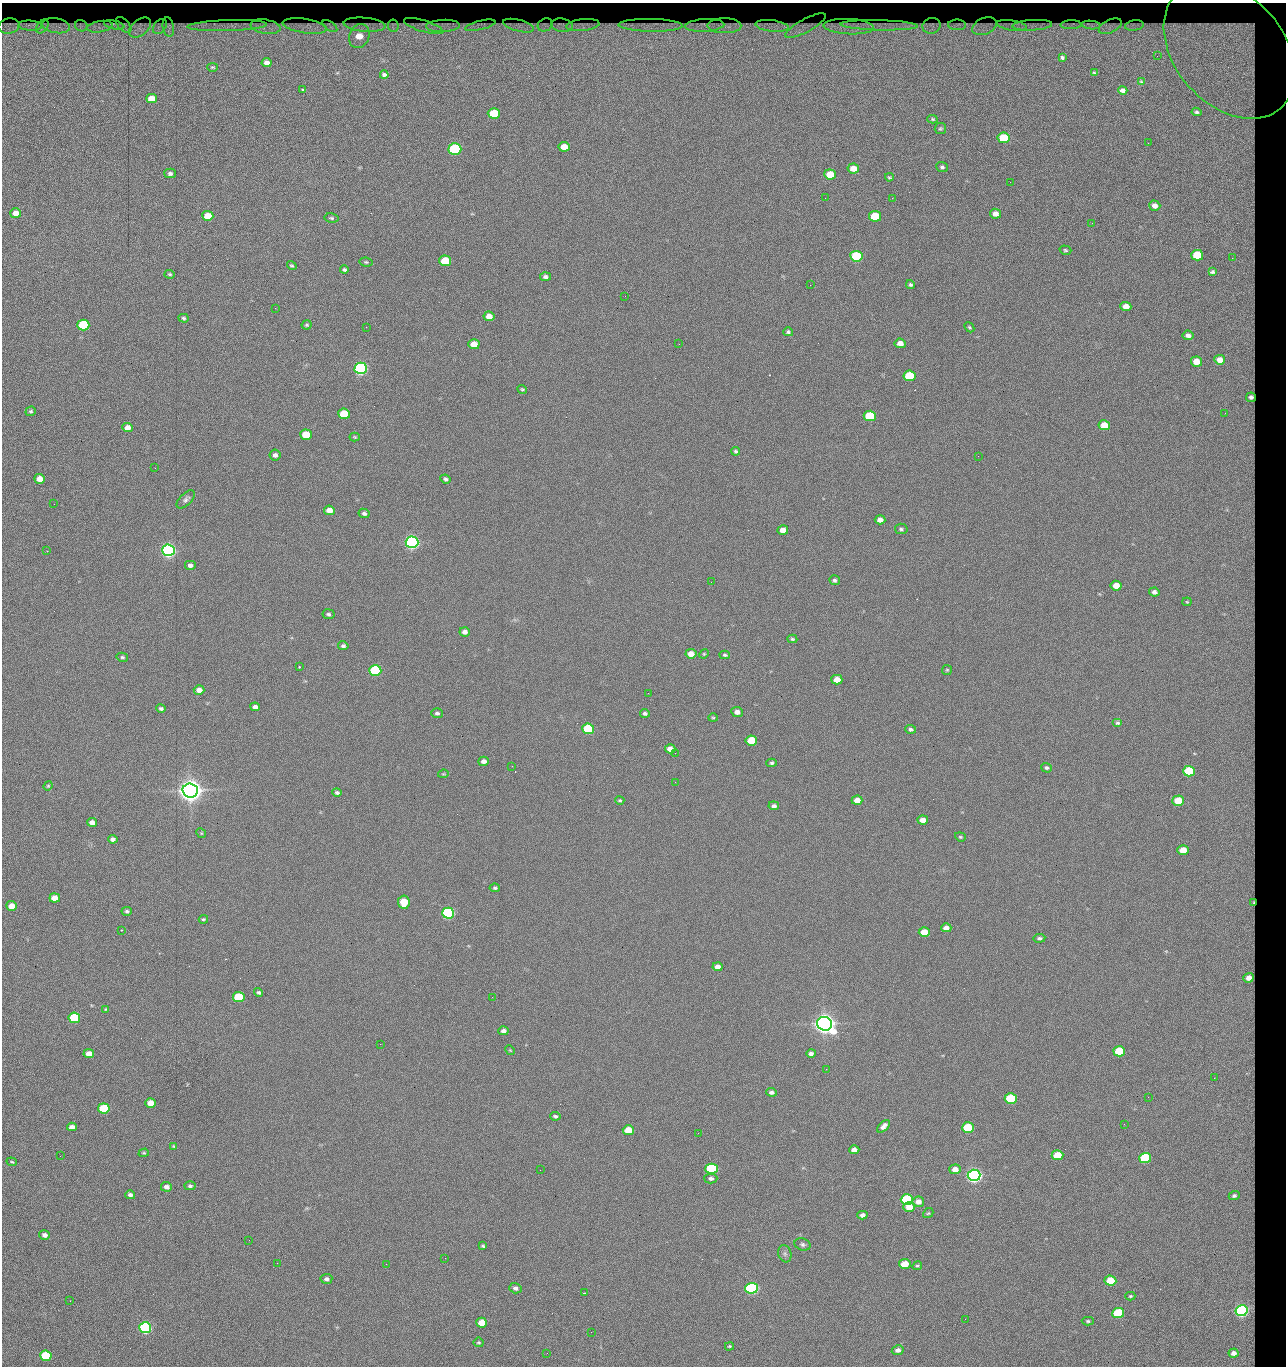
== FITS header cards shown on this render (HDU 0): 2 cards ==
NAXIS1  =                 1284 / length of data axis 1
NAXIS2  =                 1364 / length of data axis 2

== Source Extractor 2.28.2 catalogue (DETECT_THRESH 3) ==
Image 1284 x 1364 px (HDU 0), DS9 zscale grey, 1 PNG px = 1 image px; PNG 1288 x 1368 px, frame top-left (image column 1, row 1364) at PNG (2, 3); each listed source drawn as its Kron ellipse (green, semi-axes under 4 px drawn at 4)
Background 144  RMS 15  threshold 44.2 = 3 sigma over >= 5 px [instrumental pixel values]
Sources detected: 275; all 275 listed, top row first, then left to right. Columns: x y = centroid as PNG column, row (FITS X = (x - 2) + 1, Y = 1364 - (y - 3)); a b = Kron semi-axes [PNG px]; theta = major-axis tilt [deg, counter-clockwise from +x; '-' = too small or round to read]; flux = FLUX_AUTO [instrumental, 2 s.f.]
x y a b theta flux
114 25 10 4 -12 2.7e+03
124 25 10 5 -48 8.7e+02
365 25 21 7 -5 8.2e+02
480 25 15 4 14 3.9e+03
545 25 8 6 29 1.7e+03
562 25 11 6 -7 3.0e+03
583 25 17 6 6 4.9e+03
651 25 32 6 -1 1.1e+04
705 25 20 6 4 6.7e+03
879 25 39 5 -1 1.4e+04
957 25 9 5 -2 2.5e+03
1012 25 15 5 -9 5.0e+03
1032 25 20 5 3 6.0e+03
1071 25 10 4 2 3.2e+03
1091 25 9 4 -5 4.0e+03
1134 25 9 5 8 3.8e+03
9 26 11 7 9 3.7e+03
30 26 12 5 -2 5.5e+03
42 26 8 5 53 2.8e+03
56 26 14 7 -9 4.8e+03
81 26 6 5 - 2.8e+03
160 26 8 6 50 3.3e+03
227 26 40 5 2 1.6e+04
305 26 22 7 -9 7.7e+03
330 26 8 3 -33 2.5e+03
393 26 6 5 - 1.9e+03
424 26 20 5 -17 4.8e+03
443 26 17 6 3 7.4e+03
519 26 16 6 -14 4.7e+03
724 26 17 7 -1 6.0e+03
772 26 16 5 -6 7.8e+03
806 26 23 6 28 2.5e+02
931 26 9 8 - 3.4e+03
984 26 13 8 23 4.1e+03
1110 26 12 6 25 4.5e+03
100 27 13 5 9 7.0e+03
140 27 12 7 39 5.4e+03
168 27 10 5 -80 2.6e+03
265 27 15 7 -10 7.7e+03
849 27 25 7 -3 1.3e+04
359 36 12 10 68 2.2e+04
1229 50 77 54 -49 3.6e+05
1157 56 2 2 - 6.4e+02
1062 57 4 3 - 5.0e+03
267 63 5 4 - 4.8e+03
212 67 5 3 - 8.6e+02
1095 73 4 3 - 1.1e+03
384 75 4 3 - 1.9e+03
1141 82 3 2 - 9.2e+02
303 89 2 2 - 8.1e+02
1123 91 5 4 - 3.7e+03
151 99 5 4 - 1.4e+04
1197 112 5 4 - 1.8e+03
494 113 6 5 - 4.2e+04
932 119 5 4 - 1.5e+03
940 129 6 5 - 1.6e+03
1004 138 6 5 - 6.1e+04
1148 143 3 2 - 7.8e+02
564 147 5 5 - 1.4e+04
455 149 6 5 - 1.6e+05
942 167 6 5 - 1.9e+03
853 168 6 5 - 1.2e+04
170 173 5 4 - 2.6e+03
830 174 6 5 - 2.8e+04
889 177 4 3 - 1.2e+03
1010 182 3 2 - 1.2e+03
825 198 2 2 - 1.4e+03
892 198 2 2 - 1.2e+04
1155 206 5 5 - 6.3e+03
16 213 5 5 - 1.0e+04
995 214 5 5 - 5.8e+03
208 216 5 5 - 2.0e+04
875 216 6 5 - 5.2e+04
331 218 7 4 -8 1.7e+03
1092 223 2 2 - 4.7e+02
1065 250 6 4 -17 1.4e+03
1197 255 6 5 - 4.2e+04
856 256 6 5 - 1.0e+05
1232 258 2 2 - 5.5e+02
445 261 6 5 - 4.1e+04
366 262 6 4 -9 1.5e+03
292 266 5 4 - 1.6e+03
344 270 4 3 - 1.9e+03
1212 272 4 3 - 1.6e+03
170 274 5 4 - 1.4e+03
545 277 5 4 - 2.9e+03
810 285 2 2 - 1.8e+04
910 285 4 4 - 1.8e+03
625 296 3 2 - 7.4e+02
1126 306 5 4 - 7.6e+03
275 308 2 2 - 5.8e+02
489 316 5 5 - 9.0e+03
183 318 5 4 - 1.7e+03
83 325 6 5 - 1.0e+05
307 325 5 4 - 1.4e+03
366 327 2 2 - 1.3e+03
969 327 6 3 -48 1.2e+03
788 332 5 4 - 1.9e+03
1188 335 5 5 - 3.7e+03
900 343 6 5 - 7.8e+03
474 344 6 5 - 1.6e+04
679 344 2 2 - 2.2e+03
1220 360 5 4 - 1.0e+04
1196 362 5 5 - 1.6e+04
361 368 6 5 - 3.0e+05
909 376 6 5 - 5.8e+04
522 389 5 4 - 1.3e+03
1251 397 5 5 - 3.2e+03
31 411 5 4 - 1.7e+03
1225 413 3 2 - 9.0e+02
344 414 6 5 - 3.7e+04
870 416 6 5 - 6.0e+04
1104 425 5 5 - 1.9e+04
127 428 5 4 - 8.2e+03
306 435 6 5 - 2.9e+04
355 437 5 4 - 1.2e+03
736 451 4 3 - 1.6e+03
275 455 5 5 - 3.7e+03
978 456 2 2 - 2.2e+03
155 468 2 2 - 1.9e+03
40 479 5 5 - 1.2e+04
445 479 5 4 - 2.3e+03
186 499 11 6 45 3.3e+03
54 504 2 2 - 5.8e+02
329 510 5 4 - 1.0e+04
364 513 5 4 - 2.5e+03
880 520 5 4 - 5.8e+03
901 529 6 5 - 1.9e+03
783 530 5 5 - 8.6e+03
412 542 6 5 - 5.1e+05
168 550 6 5 - 5.4e+05
47 551 3 3 - 8.6e+02
190 565 5 5 - 3.8e+03
835 580 5 4 - 1.8e+03
711 582 2 2 - 5.1e+02
1116 586 5 5 - 1.3e+04
1154 592 5 4 - 3.9e+03
1187 602 4 4 - 1.1e+03
328 614 6 5 - 2.2e+03
465 632 5 4 - 4.2e+03
792 639 5 4 - 1.4e+03
343 646 5 4 - 2.1e+03
691 654 5 4 - 1.0e+04
704 654 5 4 - 1.1e+03
725 655 5 3 - 1.5e+03
122 657 5 4 - 1.6e+03
299 667 2 2 - 5.4e+03
947 670 5 5 - 1.3e+03
375 671 6 5 - 1.6e+05
837 680 5 5 - 1.4e+04
199 690 5 4 - 7.4e+03
648 693 2 2 - 1.4e+03
255 707 5 4 - 4.2e+03
161 708 5 4 - 2.1e+03
737 712 6 5 - 6.3e+03
437 713 6 5 - 2.3e+03
645 713 5 4 - 2.4e+03
713 718 5 4 - 1.2e+03
1118 723 5 4 - 1.8e+03
588 729 6 5 - 8.3e+04
911 729 5 4 - 2.3e+03
751 740 6 5 - 2.8e+04
670 749 5 4 - 7.5e+03
675 753 2 2 - 4.7e+02
484 761 5 4 - 4.3e+03
772 763 5 4 - 1.8e+03
512 766 2 2 - 2.3e+03
1047 768 5 4 - 2.0e+03
1189 771 6 5 - 7.7e+04
443 774 5 3 - 9.9e+02
675 782 3 2 - 1.5e+03
48 786 5 4 - 1.1e+03
190 790 7 7 - 1.8e+06
337 792 5 4 - 2.4e+03
620 800 4 4 - 1.3e+03
857 800 5 5 - 1.1e+04
1178 801 5 5 - 2.5e+04
774 806 5 4 - 3.2e+03
923 820 5 4 - 8.0e+03
92 822 5 4 - 6.5e+03
201 833 5 4 - 9.8e+02
960 837 5 4 - 1.3e+03
113 839 4 4 - 3.7e+03
1183 850 5 5 - 1.5e+04
495 888 5 4 - 1.9e+03
55 898 5 4 - 1.3e+04
404 902 6 5 - 2.8e+04
1253 903 3 2 - 1.1e+03
12 906 5 5 - 1.6e+04
127 911 5 4 - 2.0e+03
448 913 6 5 - 2.4e+05
203 919 5 3 - 1.2e+03
946 928 5 4 - 5.9e+03
121 930 2 2 - 7.4e+02
924 932 5 5 - 1.9e+04
1039 938 6 4 10 2.1e+03
717 967 5 4 - 6.1e+03
1249 978 5 4 - 8.3e+03
259 992 5 4 - 1.9e+03
239 997 6 5 - 6.1e+04
492 997 2 2 - 1.3e+03
106 1009 4 3 - 1.0e+03
74 1018 6 5 - 7.6e+04
824 1024 8 6 -17 1.5e+06
503 1031 5 4 - 4.0e+03
380 1044 2 2 - 3.5e+03
510 1050 5 4 - 9.5e+02
1119 1051 6 5 - 4.9e+04
811 1053 5 4 - 3.5e+03
89 1054 5 4 - 1.0e+04
826 1069 3 2 - 1.0e+03
1214 1078 2 2 - 1.2e+03
771 1092 5 4 - 3.3e+03
1148 1097 3 2 - 1.7e+03
1011 1099 6 5 - 8.9e+04
150 1103 5 5 - 1.2e+04
104 1108 6 5 - 6.5e+04
555 1116 5 4 - 1.8e+03
1124 1124 2 2 - 6.6e+02
883 1126 8 4 47 4.8e+03
72 1127 5 4 - 5.2e+03
968 1128 6 5 - 7.3e+04
628 1130 5 5 - 2.1e+04
698 1133 2 2 - 6.4e+02
173 1146 4 3 - 9.3e+02
854 1150 5 4 - 7.0e+03
144 1153 5 4 - 1.1e+03
1058 1155 6 5 - 3.2e+04
60 1156 2 2 - 1.6e+03
1145 1158 6 5 - 1.0e+05
12 1162 5 3 - 1.2e+03
711 1169 6 5 - 1.5e+05
955 1169 5 5 - 7.8e+03
540 1170 2 2 - 6.0e+02
974 1175 6 5 - 6.3e+05
711 1178 6 5 - 2.9e+03
190 1186 5 4 - 2.3e+03
166 1187 5 5 - 4.7e+03
130 1195 5 4 - 3.3e+03
1234 1196 5 4 - 2.2e+03
907 1200 6 5 - 1.5e+05
918 1202 6 5 - 6.7e+03
909 1207 6 5 - 1.7e+04
928 1213 5 4 - 1.3e+03
862 1215 5 4 - 4.5e+03
44 1235 5 4 - 4.3e+03
249 1240 2 2 - 1.4e+03
803 1244 8 6 -18 2.6e+03
483 1246 4 3 - 1.3e+03
785 1254 9 6 -75 2.7e+03
445 1258 2 2 - 5.6e+03
277 1263 3 2 - 1.2e+03
386 1264 2 2 - 3.6e+03
905 1264 6 5 - 1.9e+04
917 1266 5 3 - 1.3e+03
326 1279 6 5 - 2.9e+03
1110 1281 6 5 - 2.7e+04
515 1288 6 5 - 3.5e+03
752 1288 6 5 - 3.1e+05
584 1293 4 3 - 9.4e+02
1130 1296 5 4 - 1.3e+03
70 1301 2 2 - 7.6e+02
1241 1311 6 5 - 3.7e+05
1118 1313 6 5 - 7.9e+04
965 1319 3 2 - 1.8e+03
1088 1321 6 4 -1 1.6e+03
482 1323 5 5 - 1.8e+04
145 1328 6 5 - 2.4e+05
591 1332 2 2 - 4.6e+02
479 1342 5 5 - 1.5e+03
729 1346 4 3 - 1.1e+03
898 1350 6 5 - 4.2e+03
547 1353 2 2 - 2.4e+03
1234 1353 5 4 - 5.0e+03
46 1356 6 5 - 9.3e+04

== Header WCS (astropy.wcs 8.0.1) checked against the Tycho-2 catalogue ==
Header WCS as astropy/WCSLIB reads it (CRVAL/CRPIX/CD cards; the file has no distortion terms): RA---TAN/DEC--TAN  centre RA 15:41:43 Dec +51:58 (235.43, +51.97 deg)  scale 1.26 arcsec/px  FOV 26.9' x 28.5'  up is +92 deg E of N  parity flipped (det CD > 0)
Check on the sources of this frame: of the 60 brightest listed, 10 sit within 2.0 arcsec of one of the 12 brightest Tycho-2 stars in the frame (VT <= 12.29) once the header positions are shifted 0.20 arcsec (0.13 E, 0.15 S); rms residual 1.20 arcsec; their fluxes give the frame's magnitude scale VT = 25.21 - 2.5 log10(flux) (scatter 0.21 mag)
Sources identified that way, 10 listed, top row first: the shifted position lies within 2.0 arcsec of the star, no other Tycho-2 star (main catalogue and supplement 1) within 4.0 arcsec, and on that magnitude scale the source's flux lands within +1.5 / -3 mag of the star's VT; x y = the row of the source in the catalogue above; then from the Tycho-2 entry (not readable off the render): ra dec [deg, ICRS J2000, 3 dp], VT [Tycho-2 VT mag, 2 dp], TYC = Tycho-2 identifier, HIP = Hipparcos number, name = IAU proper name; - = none
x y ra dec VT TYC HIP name
361 368 235.614 +52.064 11.61 3489-1132-1 - -
412 542 235.514 +52.049 11.19 3489-1407-1 - -
190 790 235.378 +52.130 9.31 3489-1322-1 76850 -
448 913 235.303 +52.042 11.52 3489-958-1 - -
824 1024 235.232 +51.912 9.59 3489-824-1 - -
974 1175 235.143 +51.862 10.97 3489-1016-1 - -
907 1200 235.131 +51.886 12.29 3489-908-1 - -
752 1288 235.084 +51.941 11.45 3489-1346-1 - -
1241 1311 235.062 +51.771 11.53 3489-1453-1 - -
145 1328 235.075 +52.152 11.74 3489-912-1 - -